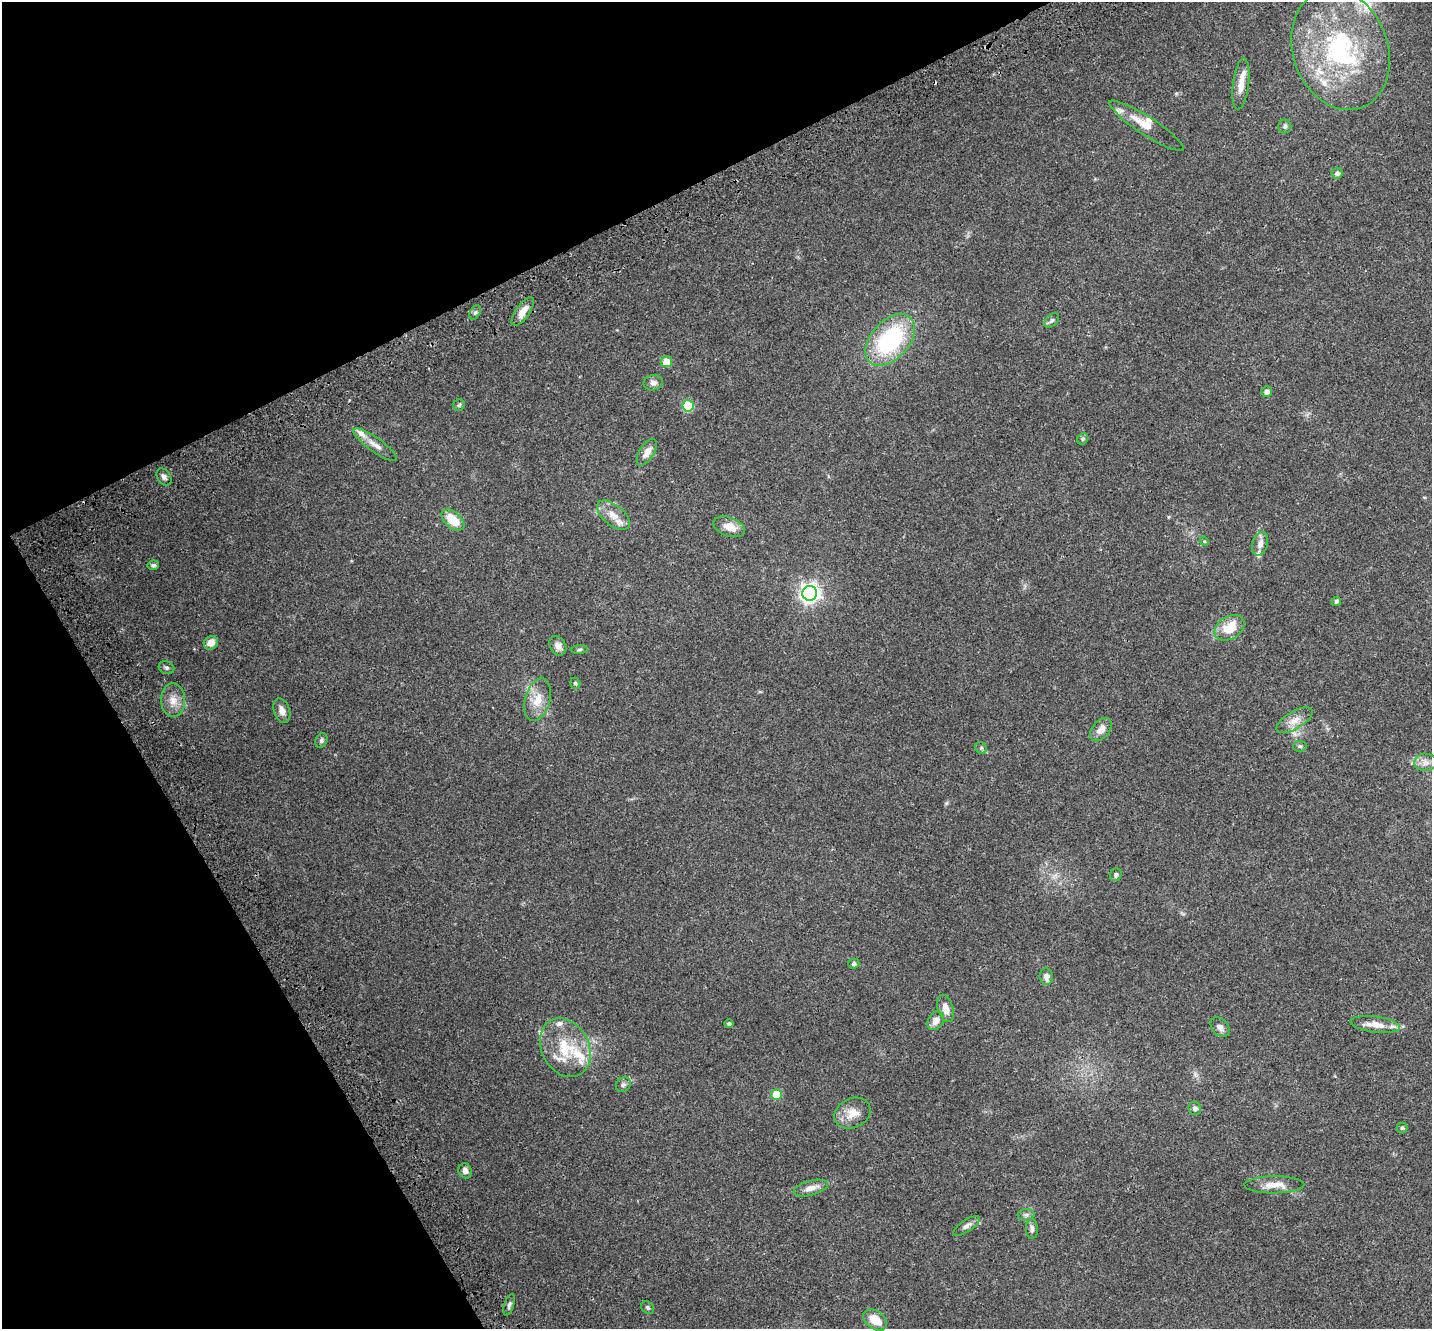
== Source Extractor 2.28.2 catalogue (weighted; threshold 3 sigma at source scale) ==
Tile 5 of 4 x 4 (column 1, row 2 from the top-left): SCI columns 129-1558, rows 2959-4285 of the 5973 x 5859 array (HDU 1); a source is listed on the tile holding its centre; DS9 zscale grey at full resolution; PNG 1434 x 1331 px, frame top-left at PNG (2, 2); each listed source drawn as its Kron ellipse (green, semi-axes under 4 px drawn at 4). Shown black and unused: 25% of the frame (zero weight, under 3 of 4 exposures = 9% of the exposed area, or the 3 px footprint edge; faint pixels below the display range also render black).
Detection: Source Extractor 2.28.2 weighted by HDU 2 'WHT'; one run over the whole footprint, this tile lists its part. Background 0.0697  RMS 0.0062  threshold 0.0279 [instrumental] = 3 sigma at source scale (4.5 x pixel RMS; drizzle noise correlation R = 1.50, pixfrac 1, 0.0396/0.0396 arcsec/px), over >= 5 px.
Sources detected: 75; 11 inside a brighter listed object's ellipse — not listed separately; the other 64 listed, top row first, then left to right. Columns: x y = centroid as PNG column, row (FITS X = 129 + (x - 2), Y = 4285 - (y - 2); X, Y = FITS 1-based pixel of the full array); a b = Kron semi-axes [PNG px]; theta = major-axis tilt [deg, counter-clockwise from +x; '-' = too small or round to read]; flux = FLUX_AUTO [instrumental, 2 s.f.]
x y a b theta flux
1340 50 62 47 -70 91
1241 84 26 8 83 6.5
1146 126 44 9 -33 11
1285 127 7 6 - 1.4
1337 173 5 5 - 1.8
523 311 17 7 54 5.7
475 313 7 5 63 1.3
1052 320 8 5 43 1.4
890 340 30 19 48 59
666 362 5 5 - 8.5
653 383 10 7 10 2.6
1267 392 5 5 - 2.5
459 405 6 5 - 0.94
688 406 6 5 - 37
1083 439 6 5 - 1
375 445 26 7 -36 5
647 452 15 7 57 4.4
164 477 9 6 -57 1.9
613 515 19 10 -39 7.4
453 520 13 8 -40 13
729 527 16 9 -19 7.1
1204 541 5 4 - 0.53
1260 544 12 7 73 3.7
153 565 6 5 - 1.2
810 593 7 7 - 260
1336 601 5 4 - 1.3
1229 628 16 11 32 13
211 643 7 6 - 4.7
558 646 10 7 -60 2.9
580 649 8 4 2 1.1
167 668 8 6 -24 1.4
575 683 5 5 - 0.97
173 700 17 12 -88 6.5
538 700 22 12 75 9.5
282 711 12 8 -70 3.8
1294 720 20 8 31 5.4
1101 730 13 8 51 4.4
321 741 7 6 - 1.3
1300 746 7 5 9 1.2
981 748 6 5 - 1.2
1425 762 11 9 -2 3.7
1116 875 6 5 - 1.4
854 964 5 5 - 1.5
1046 977 8 6 -85 2.9
946 1008 14 7 -74 5.2
936 1021 10 7 60 4.1
729 1024 5 4 - 1.2
1375 1024 25 8 -7 6.9
1220 1027 11 8 -47 2.8
565 1048 31 23 -62 23
623 1085 8 7 - 1.5
776 1095 5 5 - 14
1195 1108 7 6 - 1.9
853 1113 19 14 26 8.4
1402 1128 5 5 - 0.82
465 1171 7 6 - 2.5
1274 1185 30 8 0 7.8
811 1188 17 7 15 4.3
1026 1215 8 6 0 1.7
966 1226 15 6 33 2.4
1032 1229 10 6 -87 1.9
509 1305 11 5 71 1.5
648 1308 7 5 -47 1.1
875 1320 13 9 -36 9